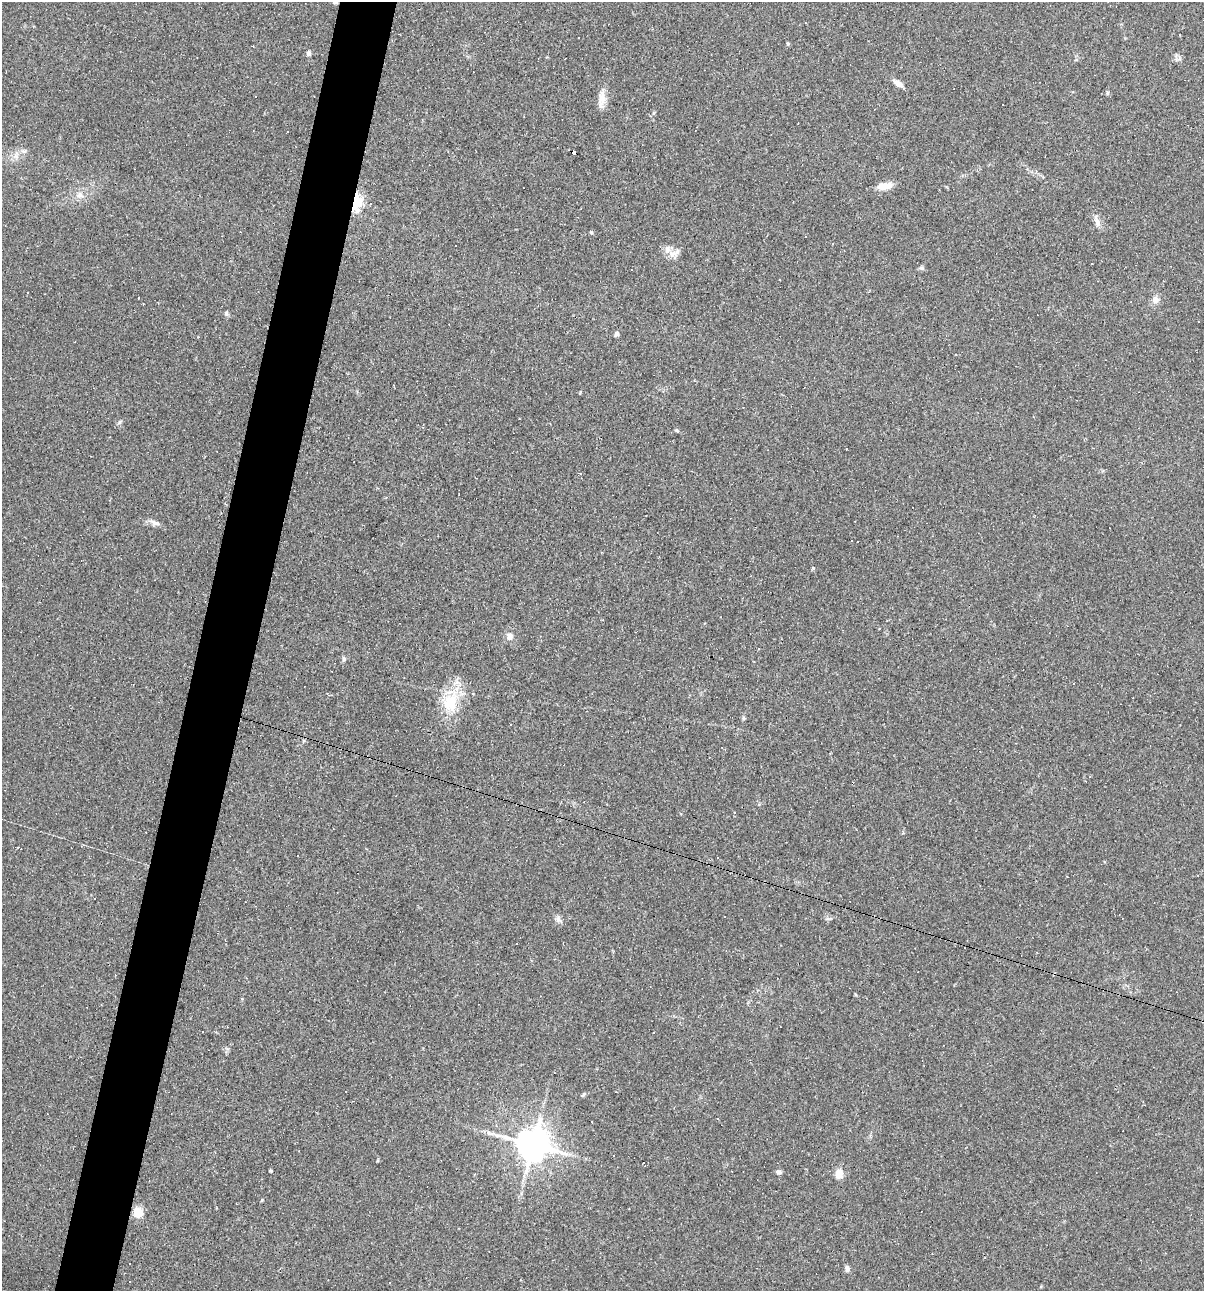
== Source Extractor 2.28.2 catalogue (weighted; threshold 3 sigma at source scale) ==
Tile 7 of 4 x 4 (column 3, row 2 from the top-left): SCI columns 2524-3725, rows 2578-3866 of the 5172 x 5154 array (HDU 1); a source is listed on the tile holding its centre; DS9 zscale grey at full resolution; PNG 1206 x 1293 px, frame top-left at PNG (2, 2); no overlay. Shown black and unused: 5% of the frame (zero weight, under 2 of 3 exposures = <1% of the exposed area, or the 3 px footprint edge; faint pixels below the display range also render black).
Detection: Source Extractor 2.28.2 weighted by HDU 2 'WHT'; one run over the whole footprint, this tile lists its part. Background 0.0888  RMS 0.0065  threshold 0.0292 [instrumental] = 3 sigma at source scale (4.5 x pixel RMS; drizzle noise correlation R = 1.50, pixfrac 1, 0.05/0.05 arcsec/px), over >= 5 px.
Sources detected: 90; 38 cosmic-ray / hot-pixel residue — not listed; the other 52 listed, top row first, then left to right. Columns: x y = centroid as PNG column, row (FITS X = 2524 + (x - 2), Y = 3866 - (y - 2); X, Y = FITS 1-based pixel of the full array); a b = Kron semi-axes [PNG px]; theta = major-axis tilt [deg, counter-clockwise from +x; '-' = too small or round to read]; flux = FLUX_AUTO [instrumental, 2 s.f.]
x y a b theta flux
335 2 7 5 -24 1.7
788 44 5 4 - 0.74
308 53 6 5 - 1.9
898 84 12 6 -36 4.7
1107 93 6 4 90 0.89
602 97 22 9 87 7
1003 104 2 2 - 0.49
653 113 6 4 89 0.81
24 151 7 5 29 1.6
574 152 4 4 - 23
885 186 19 8 7 7.2
80 195 11 8 -32 3.9
355 202 7 4 80 160
1097 221 19 6 -73 3.9
591 232 5 4 - 0.67
673 254 16 9 -16 5.5
1092 264 3 2 - 0.72
922 268 7 6 - 1.4
28 293 2 2 - 0.5
1155 300 11 10 - 3.6
226 313 7 5 -65 1.3
617 334 6 5 - 1.8
694 381 3 3 - 0.69
393 385 3 2 - 0.46
120 422 7 5 29 1.2
676 430 6 4 -31 0.76
846 449 3 2 - 0.37
580 474 3 3 - 0.8
156 523 9 6 -14 2.4
813 568 4 4 - 0.98
509 636 9 7 -82 4.4
344 659 7 5 -78 1.3
450 702 30 21 71 26
744 718 5 5 - 0.95
734 813 3 3 - 3.5
725 917 3 2 - 0.56
558 919 11 7 -69 2.4
517 943 3 3 - 1.5
203 1031 3 3 - 1.5
653 1033 3 3 - 1.9
583 1095 8 4 54 0.96
533 1144 9 9 - 1600
378 1160 5 3 - 0.64
270 1171 4 3 - 0.87
779 1172 7 5 -13 1.9
839 1174 11 8 -88 6.9
262 1200 4 3 - 0.59
138 1212 10 8 -75 10
847 1269 7 6 - 2.2
521 1280 3 3 - 0.44
390 1282 3 2 - 0.56
1041 1286 4 3 - 0.6
Overlapping masked pixels (flux is a lower limit): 2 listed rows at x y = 574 152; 355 202
Isophote crosses this tile's border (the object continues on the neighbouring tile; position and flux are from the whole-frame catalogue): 1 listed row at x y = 335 2